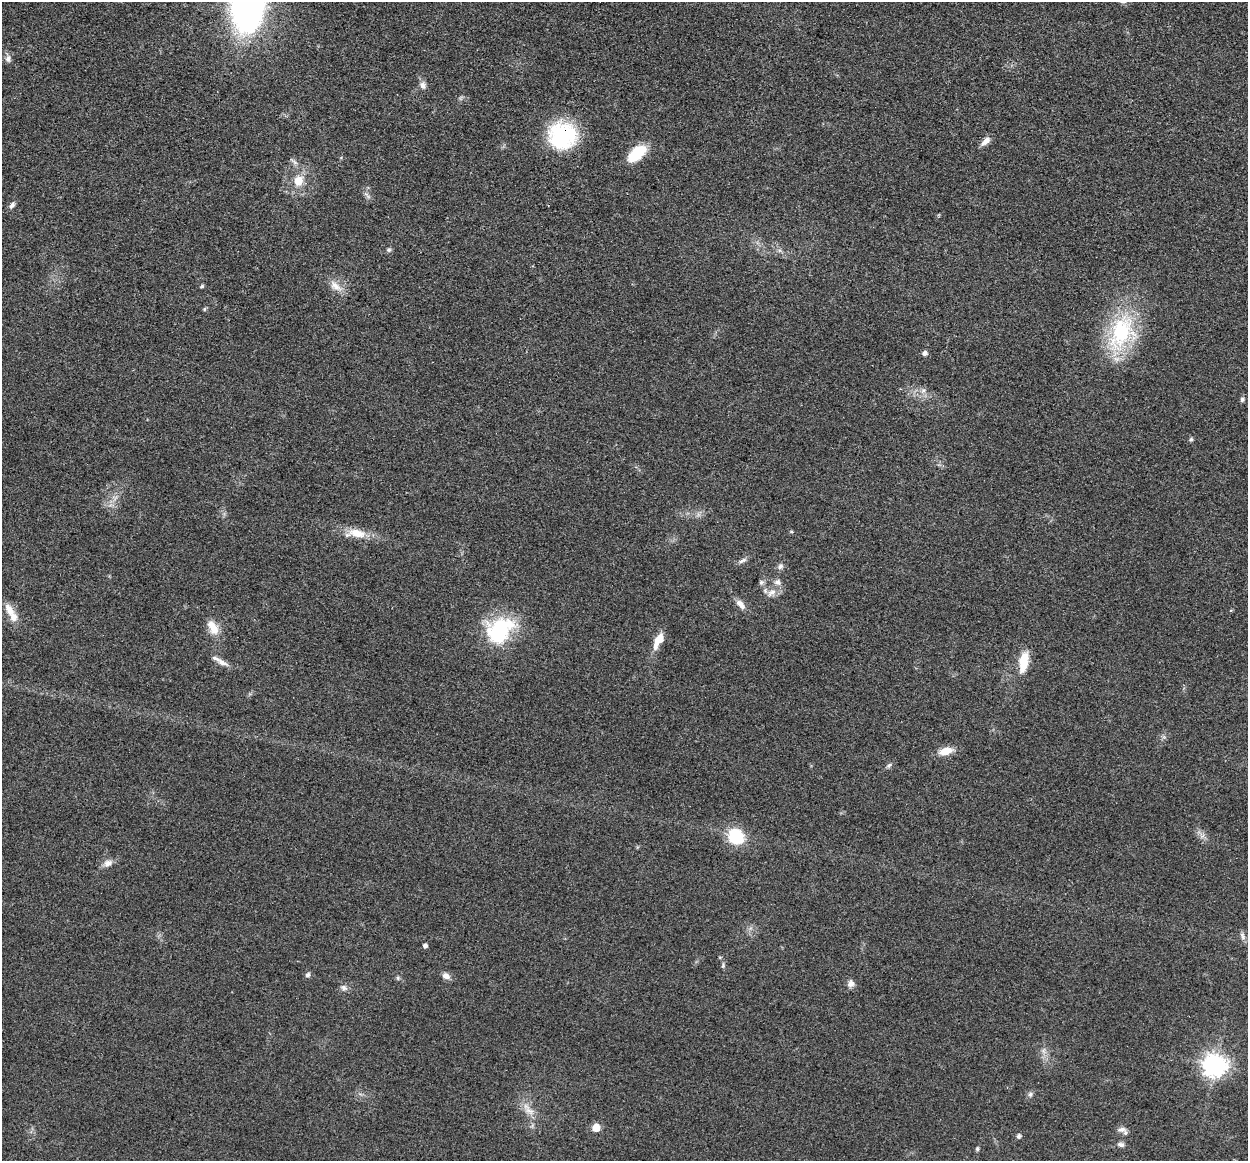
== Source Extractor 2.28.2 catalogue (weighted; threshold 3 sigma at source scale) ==
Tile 10 of 4 x 4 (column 2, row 3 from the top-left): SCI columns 1252-2497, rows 1288-2446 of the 4993 x 5012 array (HDU 1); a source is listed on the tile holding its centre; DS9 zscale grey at full resolution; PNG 1250 x 1163 px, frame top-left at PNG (2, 2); no overlay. Shown black and unused: <1% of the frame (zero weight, under 3 of 4 exposures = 1% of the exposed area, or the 3 px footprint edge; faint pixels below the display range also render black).
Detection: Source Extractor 2.28.2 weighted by HDU 2 'WHT'; one run over the whole footprint, this tile lists its part. Background 0.103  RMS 0.0077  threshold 0.0345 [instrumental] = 3 sigma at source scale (4.5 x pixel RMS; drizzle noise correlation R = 1.50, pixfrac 1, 0.05/0.05 arcsec/px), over >= 5 px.
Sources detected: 57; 5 inside a brighter listed object's ellipse — not listed separately; the other 52 listed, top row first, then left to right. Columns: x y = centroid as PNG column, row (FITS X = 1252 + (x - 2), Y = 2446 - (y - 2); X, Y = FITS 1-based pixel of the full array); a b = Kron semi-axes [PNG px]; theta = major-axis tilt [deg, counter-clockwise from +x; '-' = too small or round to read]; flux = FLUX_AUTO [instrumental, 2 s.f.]
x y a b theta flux
247 3 40 22 82 410
8 59 10 7 80 3.1
423 86 10 7 -80 3.6
562 136 25 24 - 77
986 141 13 6 40 5
637 153 24 12 41 23
298 181 12 10 68 11
12 205 10 6 57 2.6
389 250 6 6 - 1.5
202 286 5 4 - 1.2
335 286 20 9 -39 7.9
204 309 6 4 88 0.98
1121 332 54 33 67 74
924 353 6 5 - 2.8
1242 400 6 5 - 1.8
1191 439 6 5 - 1.3
791 531 5 3 - 0.75
357 533 26 12 -11 14
742 561 13 5 27 2.6
780 566 8 7 - 2.6
761 582 8 6 43 1.9
777 582 8 8 - 3.4
772 593 15 8 31 5.9
740 604 15 8 -46 5.4
10 610 22 10 -60 10
1231 610 5 3 - 0.71
214 629 15 13 -70 9.7
500 630 35 26 40 61
659 639 14 9 54 9.1
1023 659 22 11 70 15
222 663 18 7 -22 4.9
945 751 17 9 16 9.8
889 765 8 5 49 1.7
736 836 17 16 - 30
108 863 12 9 26 5
1242 936 12 5 -72 2.8
425 946 4 4 - 2.5
723 965 8 5 89 1.5
308 975 7 6 - 2
446 976 10 7 -30 4.4
398 978 6 5 - 1.2
851 984 9 8 - 3.8
344 988 9 7 -33 2.7
1043 1051 7 5 -89 2.3
1215 1065 8 8 - 630
1030 1094 7 6 - 1.9
529 1111 16 9 -39 7
596 1127 5 5 - 14
1122 1129 13 7 -4 3.7
1018 1136 5 4 - 2.3
1121 1144 9 6 -8 2.6
977 1149 6 4 -89 1.2
Overlapping masked pixels (flux is a lower limit): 1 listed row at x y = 562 136
Isophote crosses this tile's border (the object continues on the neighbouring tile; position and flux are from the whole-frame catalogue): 1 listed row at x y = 247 3